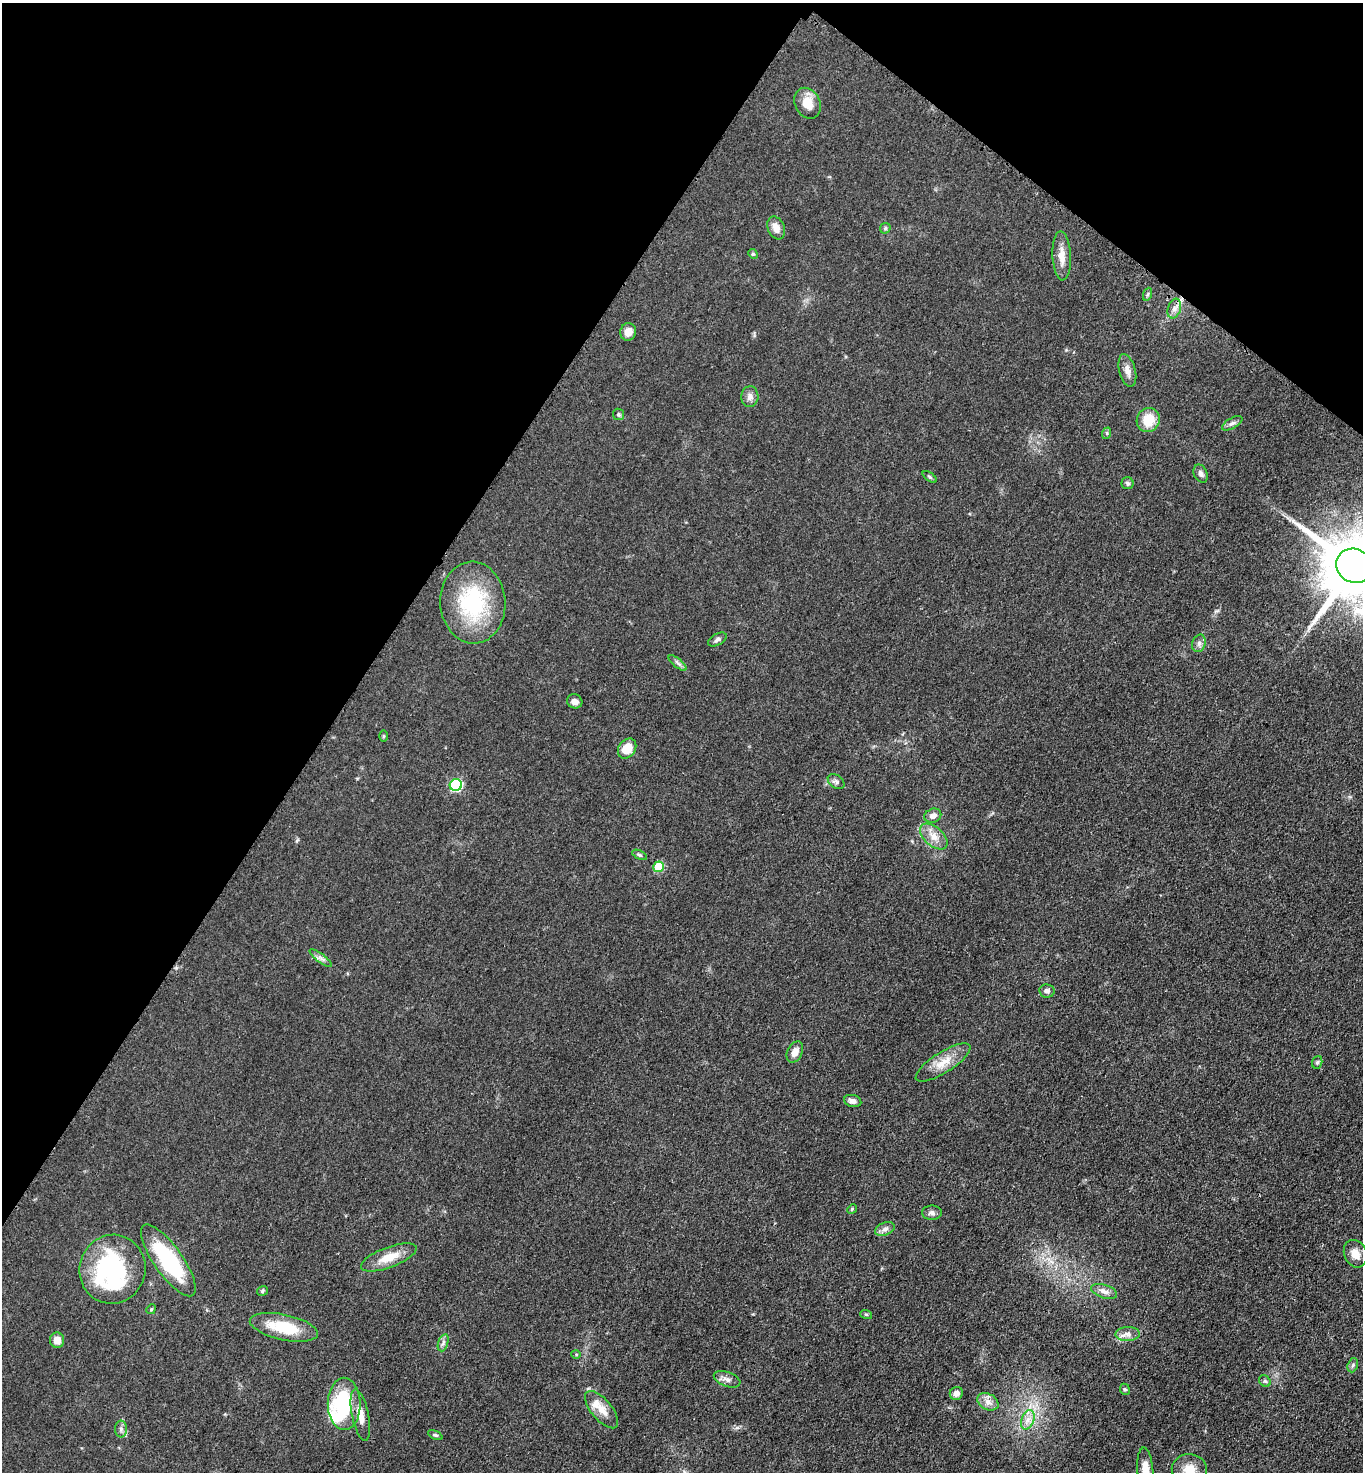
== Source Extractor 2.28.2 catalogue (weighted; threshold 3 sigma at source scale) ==
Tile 2 of 4 x 4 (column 2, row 1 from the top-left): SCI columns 1681-3041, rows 4442-5911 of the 5943 x 5939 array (HDU 1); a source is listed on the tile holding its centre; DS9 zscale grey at full resolution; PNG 1365 x 1474 px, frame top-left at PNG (2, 3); each listed source drawn as its Kron ellipse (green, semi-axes under 4 px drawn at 4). Shown black and unused: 31% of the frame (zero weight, under 3 of 4 exposures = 3% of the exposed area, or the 3 px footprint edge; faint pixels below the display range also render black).
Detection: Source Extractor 2.28.2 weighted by HDU 2 'WHT'; one run over the whole footprint, this tile lists its part. Background 0.0414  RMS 0.0059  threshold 0.0268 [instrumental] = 3 sigma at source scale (4.5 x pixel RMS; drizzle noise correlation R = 1.50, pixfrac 1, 0.05/0.05 arcsec/px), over >= 5 px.
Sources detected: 71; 3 inside a brighter object's white glare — neither listed nor drawn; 1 inside a brighter listed object's ellipse — not listed separately; the other 67 listed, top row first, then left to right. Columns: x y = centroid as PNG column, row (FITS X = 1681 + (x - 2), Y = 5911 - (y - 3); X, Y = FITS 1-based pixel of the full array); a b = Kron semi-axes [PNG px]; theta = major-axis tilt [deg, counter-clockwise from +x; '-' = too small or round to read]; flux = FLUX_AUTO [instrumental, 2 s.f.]
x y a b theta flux
807 103 16 12 -65 8.6
776 228 12 8 -66 4.9
885 228 6 5 - 0.96
753 254 5 4 - 0.69
1062 256 24 9 -87 6.7
1148 294 7 4 71 0.85
1174 309 10 6 71 2.9
628 332 9 8 - 5.5
1127 370 17 8 -75 4.3
750 397 10 8 85 3.1
618 414 6 5 - 0.97
1148 420 12 11 - 13
1232 423 11 5 29 1.8
1107 433 6 4 72 0.85
1201 474 9 6 -66 2.1
930 477 8 4 -36 0.92
1127 483 6 6 - 1.2
1354 566 18 16 -35 5600
473 603 41 32 -87 53
717 639 10 5 28 1.7
1199 643 9 6 75 2
678 663 11 3 -40 1.4
575 701 8 7 - 2.7
383 736 6 4 89 0.67
627 749 11 8 53 9.9
836 782 9 6 -37 1.6
456 785 6 6 - 59
933 816 9 7 24 3.3
934 836 16 9 -41 6
640 855 8 4 -27 0.88
658 867 5 5 - 22
321 958 14 4 -37 2.1
1047 991 8 6 -9 2
795 1052 11 7 65 4.8
943 1062 31 10 32 9.9
1317 1062 6 5 - 0.96
853 1101 9 6 -14 2.7
852 1209 5 4 - 0.68
932 1213 10 7 1 2.2
885 1229 10 6 21 2.4
1355 1254 14 11 -67 5.9
389 1257 29 10 21 11
168 1260 43 14 -55 50
112 1269 34 33 - 71
262 1291 6 4 34 0.93
1104 1291 13 6 -17 3.3
151 1309 5 4 - 0.76
866 1314 6 3 -19 0.69
284 1327 35 12 -12 23
1128 1334 12 7 3 3.1
57 1340 7 7 - 4.7
443 1343 9 5 72 1.7
576 1354 5 3 - 0.52
1353 1365 7 5 72 1.2
727 1379 14 7 -19 3
1265 1381 6 5 - 1.1
1125 1389 6 5 - 0.95
956 1393 7 6 - 3
988 1402 11 8 -29 3.7
344 1404 26 16 -90 26
602 1410 23 10 -50 7.5
360 1415 26 8 -79 7.8
1028 1420 10 6 70 3.4
121 1429 8 6 90 1.9
435 1435 8 4 -25 0.92
1189 1469 17 15 -1 8.7
1145 1470 23 8 -86 7.8
Overlapping masked pixels (flux is a lower limit): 1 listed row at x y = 1174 309
Isophote crosses this tile's border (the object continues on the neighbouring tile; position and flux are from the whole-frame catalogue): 3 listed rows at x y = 1354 566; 1189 1469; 1145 1470